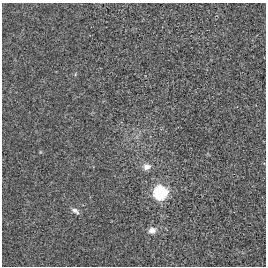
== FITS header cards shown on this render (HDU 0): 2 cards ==
NAXIS1  =                  264 / length of data axis 1
NAXIS2  =                  264 / length of data axis 2

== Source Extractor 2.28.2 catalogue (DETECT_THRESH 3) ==
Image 264 x 264 px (HDU 0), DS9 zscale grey, 1 PNG px = 1 image px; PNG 268 x 268 px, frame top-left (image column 1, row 264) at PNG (2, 3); no overlay
Background 0.00155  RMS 0.01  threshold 0.0305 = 3 sigma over >= 5 px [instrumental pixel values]
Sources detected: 4; all 4 listed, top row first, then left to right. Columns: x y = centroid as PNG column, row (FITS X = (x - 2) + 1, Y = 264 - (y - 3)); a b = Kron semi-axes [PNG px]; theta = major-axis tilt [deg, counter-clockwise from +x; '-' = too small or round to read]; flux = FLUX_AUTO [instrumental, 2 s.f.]
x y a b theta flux
147 167 10 8 16 4
160 193 6 6 - 110
75 211 11 6 -32 2.5
152 230 10 8 7 4